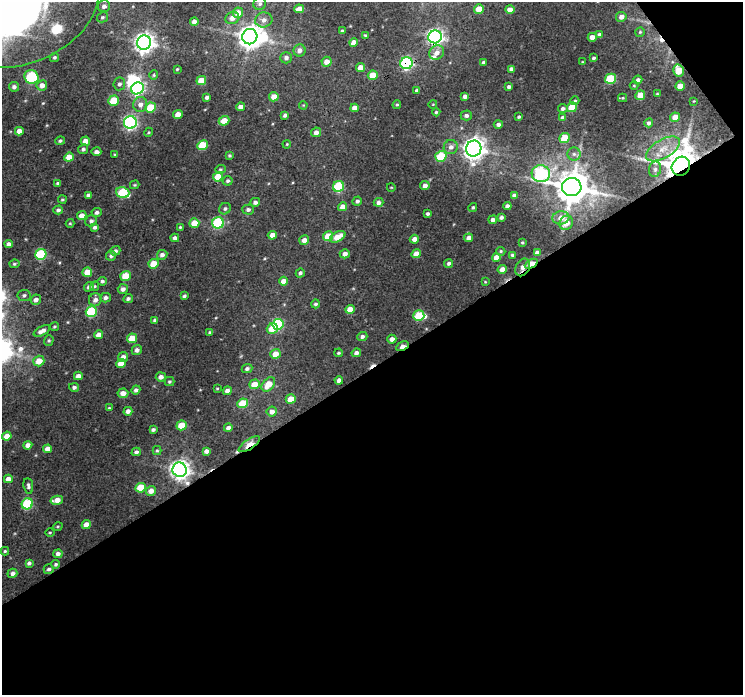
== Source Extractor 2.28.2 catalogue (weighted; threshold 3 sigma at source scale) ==
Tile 4 of 2 x 2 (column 2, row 2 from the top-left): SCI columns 742-1482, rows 43-735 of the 1482 x 1465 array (HDU 1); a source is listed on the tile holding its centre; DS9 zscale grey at full resolution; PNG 745 x 697 px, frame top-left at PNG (2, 2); each listed source drawn as its Kron ellipse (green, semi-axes under 4 px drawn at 4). Shown black and unused: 49% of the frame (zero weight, under 3 of 4 exposures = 1% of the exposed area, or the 3 px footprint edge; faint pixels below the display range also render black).
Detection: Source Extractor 2.28.2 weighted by HDU 2 'WHT'; one run over the whole footprint, this tile lists its part. Background 0.0157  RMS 0.0074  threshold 0.0334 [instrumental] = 3 sigma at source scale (4.5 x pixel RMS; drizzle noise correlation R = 1.50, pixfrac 1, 0.0396/0.0396 arcsec/px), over >= 5 px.
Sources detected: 247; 2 inside a brighter object's white glare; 3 cosmic-ray / hot-pixel residue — neither listed nor drawn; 3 inside a brighter listed object's ellipse — not listed separately; the other 239 listed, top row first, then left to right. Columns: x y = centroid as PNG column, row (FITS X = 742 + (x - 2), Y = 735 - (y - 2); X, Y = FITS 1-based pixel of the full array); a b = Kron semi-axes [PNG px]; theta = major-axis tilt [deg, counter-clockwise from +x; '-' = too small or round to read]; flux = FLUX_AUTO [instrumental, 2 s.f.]
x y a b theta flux
260 4 7 6 - 2.1
16 5 85 59 19 1500
104 6 6 6 - 2.8
299 9 5 4 - 6.1
479 9 5 4 - 11
510 9 5 4 - 4.3
238 13 5 5 - 8.9
102 17 6 5 - 1.3
621 17 5 5 - 4.1
232 18 7 6 - 4.2
264 20 8 7 - 4.2
194 22 4 4 - 4.4
342 31 4 3 - 1.1
640 32 5 4 - 0.92
599 34 4 4 - 1.4
365 35 3 3 - 0.94
250 37 8 7 - 740
435 37 6 6 - 280
592 37 4 4 - 4.7
354 42 4 4 - 6.2
144 43 7 7 - 460
299 50 6 6 - 3.8
437 53 8 7 - 5.1
54 57 5 4 - 1.5
286 58 5 5 - 2.8
594 58 3 3 - 1.2
326 62 5 5 - 5.8
483 62 3 3 - 1.4
582 62 3 3 - 0.61
406 63 6 6 - 120
361 67 4 4 - 7.2
177 69 4 3 - 0.67
511 69 4 4 - 2.7
678 70 6 5 - 19
154 75 4 4 - 0.84
373 75 5 4 - 12
32 77 7 6 - 46
611 79 5 5 - 37
201 80 5 4 - 12
638 80 4 4 - 2.3
119 84 6 6 - 2.2
42 85 5 5 - 5.6
634 86 4 3 - 0.61
680 86 5 4 - 7.2
14 87 5 5 - 2.7
509 87 4 3 - 1.8
137 88 6 5 - 150
417 90 4 3 - 1.6
657 94 4 2 - 0.56
640 95 5 4 - 11
465 96 4 4 - 2.9
207 97 4 3 - 2.1
274 97 5 4 - 8.7
623 98 4 4 - 0.74
113 101 5 5 - 24
575 101 4 4 - 0.93
694 101 3 2 - 0.49
140 104 7 7 - 4.4
433 104 4 3 - 0.51
303 105 4 3 - 0.54
397 105 4 4 - 1
150 107 5 5 - 24
240 107 4 4 - 4.8
572 107 5 5 - 18
355 108 4 4 - 5.5
563 109 5 4 - 2
436 112 4 4 - 1.1
178 114 5 4 - 8.2
285 115 4 3 - 2
466 115 5 5 - 2.1
519 117 3 3 - 1.1
675 117 5 4 - 7.9
563 118 4 4 - 3
224 121 5 4 - 11
130 122 6 6 - 170
649 123 4 4 - 2
498 124 4 4 - 2.3
19 131 4 4 - 4.8
149 132 5 3 - 0.74
316 132 5 5 - 3.5
564 138 5 5 - 17
60 141 5 4 - 1.3
85 141 5 4 - 5.7
287 144 4 3 - 0.72
203 145 5 5 - 25
451 147 7 7 - 3.5
83 149 5 5 - 2
474 149 8 7 - 590
663 149 19 9 30 9.8
96 152 5 3 - 2.4
574 154 6 6 - 2.4
115 155 3 3 - 0.87
229 155 4 3 - 1.1
441 156 6 5 - 33
69 157 5 4 - 12
681 166 10 8 54 2000
220 169 5 4 - 1.1
655 169 8 6 76 2.1
541 174 9 8 - 98
218 177 5 4 - 14
228 181 5 5 - 1.5
58 183 3 3 - 1.3
135 185 5 3 - 0.79
338 186 6 5 - 45
425 186 4 4 - 3.5
391 187 4 3 - 0.5
572 187 10 9 - 1900
123 193 7 5 -16 39
88 195 4 3 - 2
514 195 4 4 - 2.8
62 200 4 4 - 1
357 201 5 4 - 1.9
255 202 5 4 - 2.3
379 202 5 4 - 3.1
507 206 4 4 - 3.2
343 207 5 4 - 7.2
473 207 4 4 - 1.2
225 209 6 5 - 1.5
58 210 5 4 - 2.1
248 210 5 5 - 2.1
97 212 5 4 - 1.9
428 214 4 3 - 1.5
82 215 5 4 - 6.4
501 217 4 3 - 2
561 218 8 6 7 6.2
493 220 4 4 - 2.7
91 221 6 5 - 2.1
70 223 4 4 - 0.75
194 223 5 4 - 11
218 223 6 5 - 71
566 223 7 6 - 8.4
95 227 4 4 - 2.1
180 227 4 4 - 1
272 235 4 4 - 6.5
328 236 5 4 - 14
338 237 8 5 28 11
175 238 4 4 - 2.7
469 238 4 4 - 4.2
414 239 5 4 - 4.6
304 240 5 4 - 4.9
522 243 3 3 - 0.82
9 244 4 4 - 3.2
115 251 5 4 - 1.5
501 251 5 4 - 0.86
537 253 4 3 - 2.5
41 254 6 5 - 55
345 254 5 4 - 3.7
416 254 5 4 - 7
162 255 5 5 - 3
512 255 4 4 - 1.4
111 256 5 5 - 2.1
496 257 4 4 - 5.5
449 263 5 4 - 1.8
14 264 5 4 - 1.1
154 264 5 4 - 14
531 264 7 3 28 24
523 267 9 7 63 4.6
502 269 4 4 - 5
87 272 5 4 - 10
300 273 5 4 - 1.7
126 276 5 5 - 19
102 281 4 4 - 1.9
284 281 5 4 - 5.6
485 282 3 3 - 0.56
95 286 5 4 - 0.97
89 287 5 4 - 2.4
123 289 5 5 - 3
24 295 6 5 - 1.7
184 296 4 3 - 1.6
105 298 5 4 - 2.3
128 298 5 4 - 1.7
36 300 5 5 - 3.2
95 300 7 6 - 3.5
315 304 4 4 - 1.5
350 309 5 4 - 8.1
91 312 6 5 - 50
419 316 6 5 - 32
155 320 4 4 - 2.3
278 324 5 5 - 57
54 326 4 4 - 0.97
272 328 6 5 - 12
42 331 9 4 27 4.3
210 333 4 3 - 1.6
98 335 4 4 - 4.2
362 336 5 4 - 2.2
132 338 5 4 - 15
392 339 4 4 - 3.8
49 341 5 5 - 1.2
402 346 6 3 28 10
137 350 5 5 - 2.7
338 353 4 3 - 1
356 353 4 4 - 3.1
275 354 5 5 - 8.9
123 357 5 4 - 3.9
39 361 6 5 - 9.7
121 363 5 4 - 8.3
247 369 5 4 - 1.9
78 376 4 4 - 3.7
161 377 5 4 - 3.7
339 380 4 4 - 2.6
169 381 5 4 - 1.2
254 384 5 5 - 10
268 384 8 5 50 12
74 387 5 4 - 2.2
217 388 4 3 - 0.65
136 390 5 4 - 2.5
227 391 4 4 - 4.2
123 393 5 5 - 5.5
291 399 5 4 - 9.9
243 403 5 4 - 22
109 408 4 4 - 0.75
128 411 4 4 - 3.6
272 412 5 5 - 4.3
181 425 5 4 - 15
228 428 4 4 - 3
153 429 4 3 - 1.7
7 436 5 4 - 8.8
249 444 12 5 34 12
28 445 4 4 - 4.4
47 449 4 4 - 5.7
157 451 4 4 - 0.97
206 451 4 4 - 2.8
136 452 5 4 - 2.3
180 470 7 7 - 440
8 479 4 4 - 5.5
28 486 8 5 -83 2
141 488 5 4 - 19
151 491 5 4 - 5.7
57 500 6 4 12 8
27 504 6 5 - 49
86 525 4 4 - 7.5
58 526 5 3 - 0.72
50 532 4 3 - 0.75
5 551 4 4 - 0.89
58 554 5 4 - 2.9
29 563 4 4 - 1.9
56 564 4 4 - 1.5
49 569 5 4 - 1.8
12 573 5 4 - 2.9
Overlapping masked pixels (flux is a lower limit): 9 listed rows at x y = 435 37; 406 63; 678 70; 681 166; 531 264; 523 267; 402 346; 249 444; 180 470
Isophote crosses this tile's border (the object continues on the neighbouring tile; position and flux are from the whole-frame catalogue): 2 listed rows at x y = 16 5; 510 9